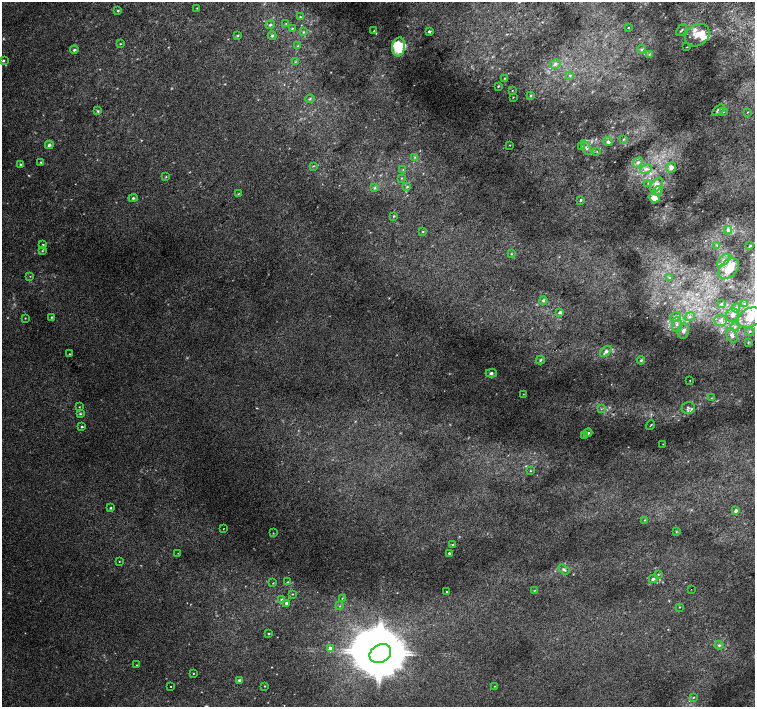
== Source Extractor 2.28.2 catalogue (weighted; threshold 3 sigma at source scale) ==
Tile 10 of 4 x 4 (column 2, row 3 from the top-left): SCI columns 1546-3051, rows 1664-3072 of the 6096 x 6079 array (HDU 1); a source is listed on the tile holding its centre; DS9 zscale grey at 2 x 2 block average (1 PNG px = mean of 2 x 2 image px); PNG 757 x 709 px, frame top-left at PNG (2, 2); each listed source drawn as its Kron ellipse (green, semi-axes under 4 px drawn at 4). Shown black and unused: <1% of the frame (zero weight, under 2 of 3 exposures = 2% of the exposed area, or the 3 px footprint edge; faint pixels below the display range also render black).
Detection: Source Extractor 2.28.2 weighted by HDU 2 'WHT'; one run over the whole footprint, this tile lists its part. Background 0.0147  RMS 0.0075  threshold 0.0339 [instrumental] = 3 sigma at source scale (4.5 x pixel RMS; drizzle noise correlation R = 1.50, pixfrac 1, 0.0396/0.0396 arcsec/px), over >= 5 px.
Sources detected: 164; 3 too faint to see at this stretch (2 x 2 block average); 2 inside a brighter object's white glare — neither listed nor drawn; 15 inside a brighter listed object's ellipse — not listed separately; the other 144 listed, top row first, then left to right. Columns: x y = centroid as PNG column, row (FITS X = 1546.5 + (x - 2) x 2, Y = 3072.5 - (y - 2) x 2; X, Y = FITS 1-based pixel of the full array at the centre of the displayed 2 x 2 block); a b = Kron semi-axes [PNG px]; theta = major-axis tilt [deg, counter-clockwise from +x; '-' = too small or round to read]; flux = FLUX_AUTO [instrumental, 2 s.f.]
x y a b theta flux
197 8 2 2 - 0.79
118 11 4 3 - 1.9
300 17 3 3 - 1.7
286 23 3 2 - 1.1
270 25 4 4 - 3.5
292 28 3 3 - 1.4
628 28 3 2 - 0.85
681 30 7 2 52 2.1
374 31 3 2 - 0.82
429 31 3 2 - 3.6
303 32 4 3 - 2
238 35 3 3 - 1.8
697 35 13 10 33 20
272 36 4 3 - 2.9
120 44 3 2 - 1.1
298 46 3 2 - 1.2
399 47 9 6 81 43
687 47 3 2 - 0.65
642 49 4 3 - 2.3
74 50 4 3 - 2.4
649 54 3 3 - 1.5
3 61 3 2 - 2.1
295 62 3 2 - 1.4
555 64 6 4 31 5.1
570 75 3 2 - 1.4
505 78 3 2 - 1
498 86 3 2 - 1.4
512 90 3 2 - 0.76
530 96 4 3 - 2
513 97 3 2 - 0.89
310 99 4 3 - 2.4
718 110 7 3 35 5.5
98 111 4 3 - 2.3
724 112 3 2 - 0.91
747 112 2 2 - 0.8
623 139 3 3 - 1.5
608 142 4 4 - 5.8
49 145 4 3 - 4.4
510 145 2 2 - 0.84
582 147 4 2 - 1.4
586 148 8 3 -63 4.4
597 151 3 2 - 1.3
415 157 3 3 - 1.4
41 162 3 2 - 1.7
638 163 6 4 49 4.7
21 164 3 3 - 2.2
313 166 3 2 - 1.3
671 167 5 4 - 8
646 169 6 4 24 5.9
403 170 3 2 - 0.99
166 177 3 2 - 1.2
402 178 3 3 - 1.6
648 183 3 2 - 1.1
656 185 8 5 52 12
407 187 3 3 - 1.9
375 188 4 3 - 2.5
658 190 5 4 - 3.1
238 194 4 2 - 1.4
133 198 4 3 - 2.4
654 198 6 4 -17 18
581 200 3 3 - 2.9
394 216 3 2 - 1.3
728 230 4 4 - 6.2
423 232 3 2 - 1.4
43 245 3 2 - 2
717 245 4 3 - 2
750 246 3 3 - 1.5
42 251 3 3 - 1.5
512 254 4 3 - 1.7
724 260 8 4 43 6.4
729 268 12 8 47 26
30 276 3 2 - 0.66
669 278 4 3 - 1.6
543 301 4 3 - 3.2
721 304 3 3 - 1.4
745 304 4 3 - 2.9
736 308 4 4 - 2.9
560 312 3 3 - 4.1
732 315 7 6 - 8.3
51 317 3 3 - 1.5
675 317 5 5 - 5.6
689 317 5 4 - 5
25 318 3 2 - 0.91
750 318 13 9 26 29
721 320 6 5 - 7.1
677 324 7 5 90 7.5
735 327 4 3 - 3.1
683 331 8 5 77 7.8
750 331 5 2 - 2.1
732 335 8 5 -64 9.4
748 342 4 2 - 1.7
606 352 7 3 45 6
70 354 2 2 - 1
540 360 4 3 - 2.5
641 360 4 4 - 2.8
491 373 5 4 - 4.2
690 380 2 2 - 0.6
523 394 3 2 - 0.61
711 398 3 2 - 0.72
79 407 3 2 - 0.96
688 408 7 6 - 5.3
601 409 3 2 - 1.4
80 414 4 3 - 2.1
651 425 5 2 - 1.1
82 427 3 2 - 2.6
588 433 4 3 - 2.9
584 435 3 3 - 1.4
663 444 2 2 - 0.65
530 471 3 2 - 1.5
111 508 3 3 - 1.7
736 510 4 3 - 4
645 520 3 2 - 0.91
223 529 2 2 - 0.63
676 531 3 2 - 1.1
273 533 2 2 - 0.8
453 544 3 2 - 1.4
178 553 2 2 - 0.65
449 553 2 2 - 2.7
119 561 2 2 - 0.82
564 569 6 4 -32 4.3
658 574 3 2 - 1.3
653 579 4 3 - 3.6
288 582 4 2 - 0.85
273 583 3 2 - 0.99
691 589 2 2 - 0.72
534 590 3 3 - 1.1
447 591 3 2 - 1.3
292 594 3 3 - 1.3
342 598 2 2 - 1.1
281 600 4 3 - 3.1
286 603 2 2 - 5.7
340 606 3 2 - 1.1
679 607 3 2 - 0.94
268 634 3 2 - 1.5
719 645 4 4 - 3
330 648 3 2 - 12
380 653 11 9 31 7400
137 665 2 2 - 0.86
193 673 2 2 - 0.84
240 680 3 3 - 4.2
171 686 2 2 - 1.4
265 686 2 2 - 1.2
494 686 3 2 - 0.77
693 697 3 2 - 1.4
Diffuse or blended objects may show on this block-average render without a row.